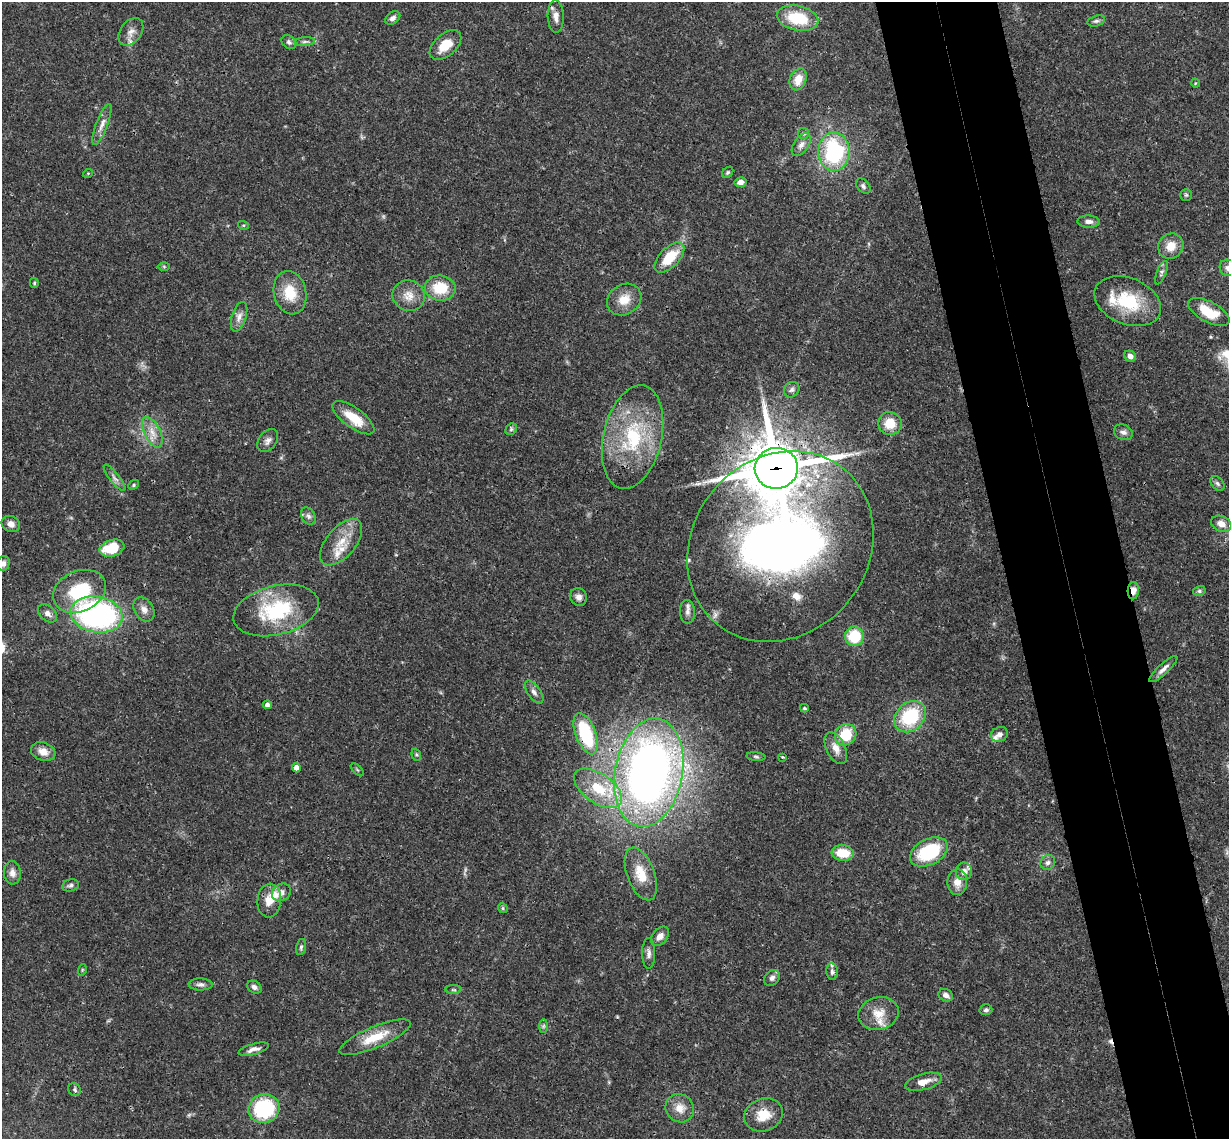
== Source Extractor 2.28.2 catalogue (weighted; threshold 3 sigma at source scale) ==
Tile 6 of 4 x 4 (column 2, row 2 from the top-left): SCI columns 1288-2514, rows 2539-3675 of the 5026 x 4964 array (HDU 1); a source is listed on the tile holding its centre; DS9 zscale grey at full resolution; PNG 1231 x 1141 px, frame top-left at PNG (2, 2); each listed source drawn as its Kron ellipse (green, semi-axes under 4 px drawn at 4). Shown black and unused: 10% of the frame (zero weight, under 3 of 4 exposures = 6% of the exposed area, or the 3 px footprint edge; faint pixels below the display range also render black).
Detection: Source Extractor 2.28.2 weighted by HDU 2 'WHT'; one run over the whole footprint, this tile lists its part. Background 0.0422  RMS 0.0029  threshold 0.0129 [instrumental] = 3 sigma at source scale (4.5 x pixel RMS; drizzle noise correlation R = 1.50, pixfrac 1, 0.05/0.05 arcsec/px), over >= 5 px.
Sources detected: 123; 1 cosmic-ray / hot-pixel residue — neither listed nor drawn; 10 inside a brighter listed object's ellipse — not listed separately; the other 112 listed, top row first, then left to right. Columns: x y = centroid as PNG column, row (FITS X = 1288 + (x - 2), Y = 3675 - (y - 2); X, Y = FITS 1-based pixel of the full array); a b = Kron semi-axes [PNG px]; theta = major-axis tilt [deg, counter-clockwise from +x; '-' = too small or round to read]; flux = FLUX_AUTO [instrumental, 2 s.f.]
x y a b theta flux
556 16 16 8 -88 2.1
393 18 8 6 36 1.1
798 18 21 12 -12 12
1096 21 9 5 15 0.69
131 32 15 10 54 2.4
305 41 10 4 5 0.72
289 42 8 6 -39 0.83
445 45 19 11 41 5.3
798 79 11 8 69 3.8
1195 83 5 3 - 0.23
102 124 22 6 69 2.1
803 133 5 5 - 0.65
801 145 13 7 56 1.6
834 152 19 15 -88 27
728 172 6 4 45 0.45
88 173 5 3 - 0.24
740 182 6 5 - 1.7
863 186 9 6 -48 0.8
1186 195 6 5 - 0.49
1088 222 11 6 -3 1.4
243 225 5 3 - 0.36
1171 246 13 12 - 4
669 258 19 9 45 8.6
164 266 6 4 -1 0.37
1228 268 8 8 - 1.4
1161 273 12 4 68 0.85
34 283 5 4 - 0.33
440 288 15 12 -8 8.6
290 293 22 16 -77 7.5
409 296 16 15 - 3.7
624 300 18 15 32 4.4
1128 301 35 23 -22 14
1209 312 23 10 -28 7.9
239 317 15 7 72 1.8
1130 356 6 5 - 1.3
792 390 8 7 - 0.87
353 418 25 10 -36 6.5
890 423 12 11 - 5.2
511 429 6 5 - 0.52
152 432 17 8 -64 3
1123 432 10 7 -23 1.1
633 437 53 29 77 25
268 441 13 8 53 1.5
776 468 21 20 - 1300
115 478 16 5 -52 1.2
1217 484 8 6 -50 0.81
134 485 6 4 43 0.46
308 516 9 6 -60 1
11 524 9 7 -22 1.9
1221 524 10 7 -22 2.2
341 542 28 14 50 6.1
780 546 100 87 50 210
112 548 13 8 16 9.7
3 563 7 6 - 1.1
79 591 27 20 23 17
1133 591 8 5 88 2.2
1199 591 6 5 - 0.52
579 597 9 8 - 1.3
144 609 13 9 -57 2
276 610 43 24 14 22
687 612 12 7 -86 1.4
48 613 11 7 -42 1.5
97 614 26 18 -10 73
854 636 9 9 - 10
1163 669 18 5 43 1.5
534 692 13 6 -54 1.4
267 705 4 4 - 1.1
804 708 4 3 - 0.37
910 717 17 14 44 17
586 734 22 10 -69 19
999 734 8 7 - 1.3
846 735 11 10 - 8.7
836 748 17 9 -64 2.7
43 752 12 9 -20 2.8
416 755 6 4 -69 0.43
756 757 9 4 -6 0.51
782 757 3 2 - 0.27
296 768 4 4 - 2.1
357 770 8 3 -45 0.35
649 773 55 33 79 200
598 788 27 14 -34 11
929 852 20 13 26 17
843 853 11 7 -6 6.6
1048 863 8 7 - 0.96
964 871 9 8 - 2
12 873 11 8 -85 1.9
641 874 28 13 -69 6.4
957 882 13 10 89 3
71 885 8 6 13 0.83
281 892 10 8 31 1.5
269 900 17 12 84 4.1
503 908 5 4 - 0.4
660 936 11 7 51 1.9
301 947 8 5 75 0.6
649 953 15 6 -90 1.4
82 970 6 3 72 0.29
832 972 8 6 -85 0.77
772 978 9 7 46 1.1
200 984 12 6 -2 1
254 987 8 6 -31 1.1
454 990 8 4 0 0.39
946 995 8 5 -26 1.2
986 1010 6 5 - 0.68
879 1013 20 16 15 4.7
543 1026 7 4 89 0.53
375 1037 38 10 23 7.7
254 1049 15 5 16 1.5
923 1082 19 8 15 3.1
75 1090 7 6 - 0.58
680 1108 15 13 -45 3.5
264 1109 16 14 21 22
763 1115 20 16 23 5.5
Overlapping masked pixels (flux is a lower limit): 3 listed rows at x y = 776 468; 780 546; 1133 591
Isophote crosses this tile's border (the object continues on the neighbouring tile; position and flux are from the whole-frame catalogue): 2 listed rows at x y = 1228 268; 3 563